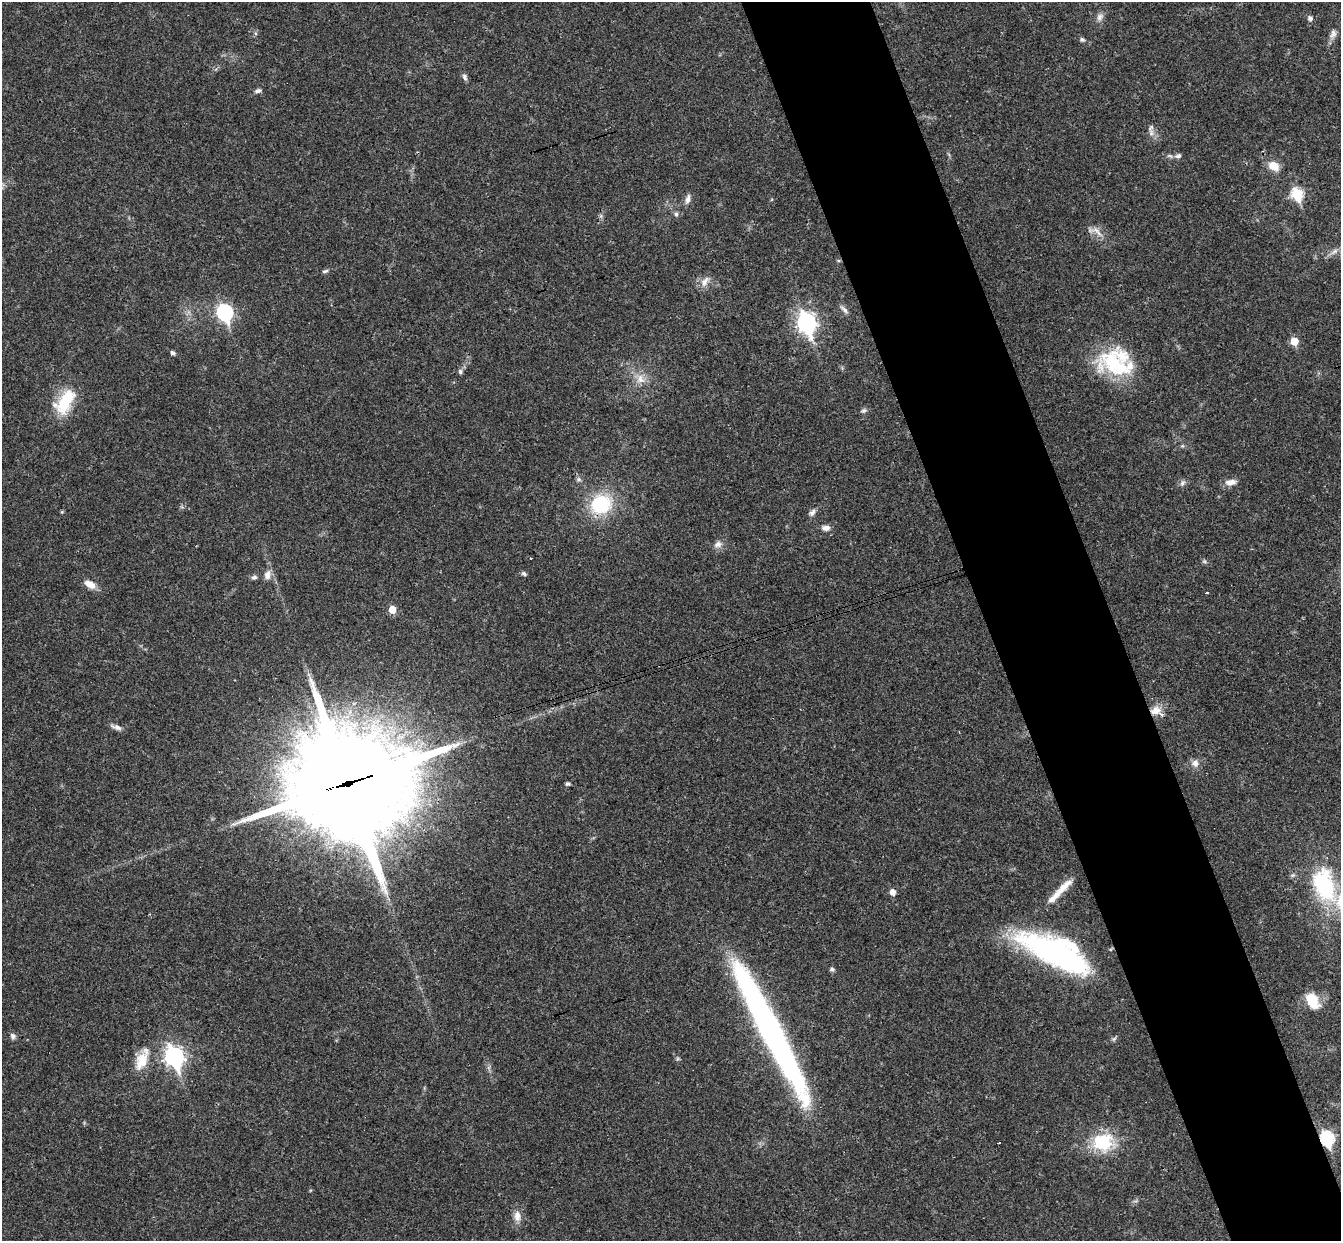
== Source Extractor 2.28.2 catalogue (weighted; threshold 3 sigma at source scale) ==
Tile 6 of 4 x 4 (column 2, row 2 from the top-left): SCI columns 1397-2735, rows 2773-4011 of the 5468 x 5422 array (HDU 1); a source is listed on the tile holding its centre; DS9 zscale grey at full resolution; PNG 1343 x 1243 px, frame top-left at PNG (2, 2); no overlay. Shown black and unused: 10% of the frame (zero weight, under 3 of 4 exposures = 6% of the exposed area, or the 3 px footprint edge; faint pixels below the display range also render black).
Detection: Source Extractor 2.28.2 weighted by HDU 2 'WHT'; one run over the whole footprint, this tile lists its part. Background 0.0399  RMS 0.0027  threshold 0.0121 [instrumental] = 3 sigma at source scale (4.5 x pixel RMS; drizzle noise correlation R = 1.50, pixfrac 1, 0.05/0.05 arcsec/px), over >= 5 px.
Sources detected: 67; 1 inside a brighter object's white glare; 1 long thin detection or spike segment (spike, bleed or trail) — not listed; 5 inside a brighter listed object's ellipse — not listed separately; the other 60 listed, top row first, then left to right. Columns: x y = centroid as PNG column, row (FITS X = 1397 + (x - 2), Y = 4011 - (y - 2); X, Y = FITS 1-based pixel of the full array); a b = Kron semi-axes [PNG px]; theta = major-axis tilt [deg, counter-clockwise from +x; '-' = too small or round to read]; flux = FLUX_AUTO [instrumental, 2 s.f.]
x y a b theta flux
1099 17 11 8 67 1.3
1310 18 6 5 - 0.93
1333 34 13 8 74 1.5
1082 39 6 5 - 0.59
465 77 9 6 -66 0.78
258 91 9 5 20 0.78
1151 133 11 7 -81 1.4
1178 156 10 6 13 0.95
1274 166 12 9 -29 3.9
1297 194 7 6 - 21
688 199 12 6 72 1.3
676 214 7 5 -89 0.58
1097 231 17 4 -51 1.4
1334 251 12 6 38 1.4
325 271 8 4 16 0.56
705 281 17 9 56 2
844 310 14 5 -45 1
225 313 8 7 - 57
806 323 9 7 -72 120
1294 341 6 5 - 5.5
173 353 6 5 - 0.57
1114 365 50 25 -11 19
460 372 6 6 - 0.64
640 379 14 11 -69 3
65 401 35 18 59 11
863 411 8 6 12 0.64
578 479 7 5 21 0.64
1230 482 14 7 7 2.1
1182 483 9 7 52 0.87
601 504 22 20 21 17
62 512 5 4 - 0.29
812 513 10 6 50 1
826 528 10 7 2 1.3
718 544 12 9 18 1.5
1204 561 6 4 -44 0.48
524 574 7 5 -41 0.59
267 575 12 9 75 1.8
254 577 8 6 2 0.68
90 584 15 8 -28 2.6
1206 593 3 3 - 0.31
392 609 5 5 - 4.5
1156 710 15 10 24 3.1
116 727 15 6 -19 1.2
1195 763 10 9 - 1.7
348 784 44 40 0 5400
568 784 5 4 - 0.52
1324 884 38 23 -73 27
892 892 6 5 - 1.9
1053 898 47 8 46 4.8
1056 954 73 24 -27 69
832 969 5 5 - 0.72
1312 1001 16 11 -57 7.3
13 1036 8 7 - 0.85
1114 1039 7 5 45 0.53
174 1056 10 8 -68 110
141 1058 33 14 55 5.5
1327 1138 8 6 -71 39
1103 1142 27 21 0 13
999 1143 3 2 - 0.23
517 1216 15 9 -88 2.2
Overlapping masked pixels (flux is a lower limit): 3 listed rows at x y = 1156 710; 348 784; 1327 1138